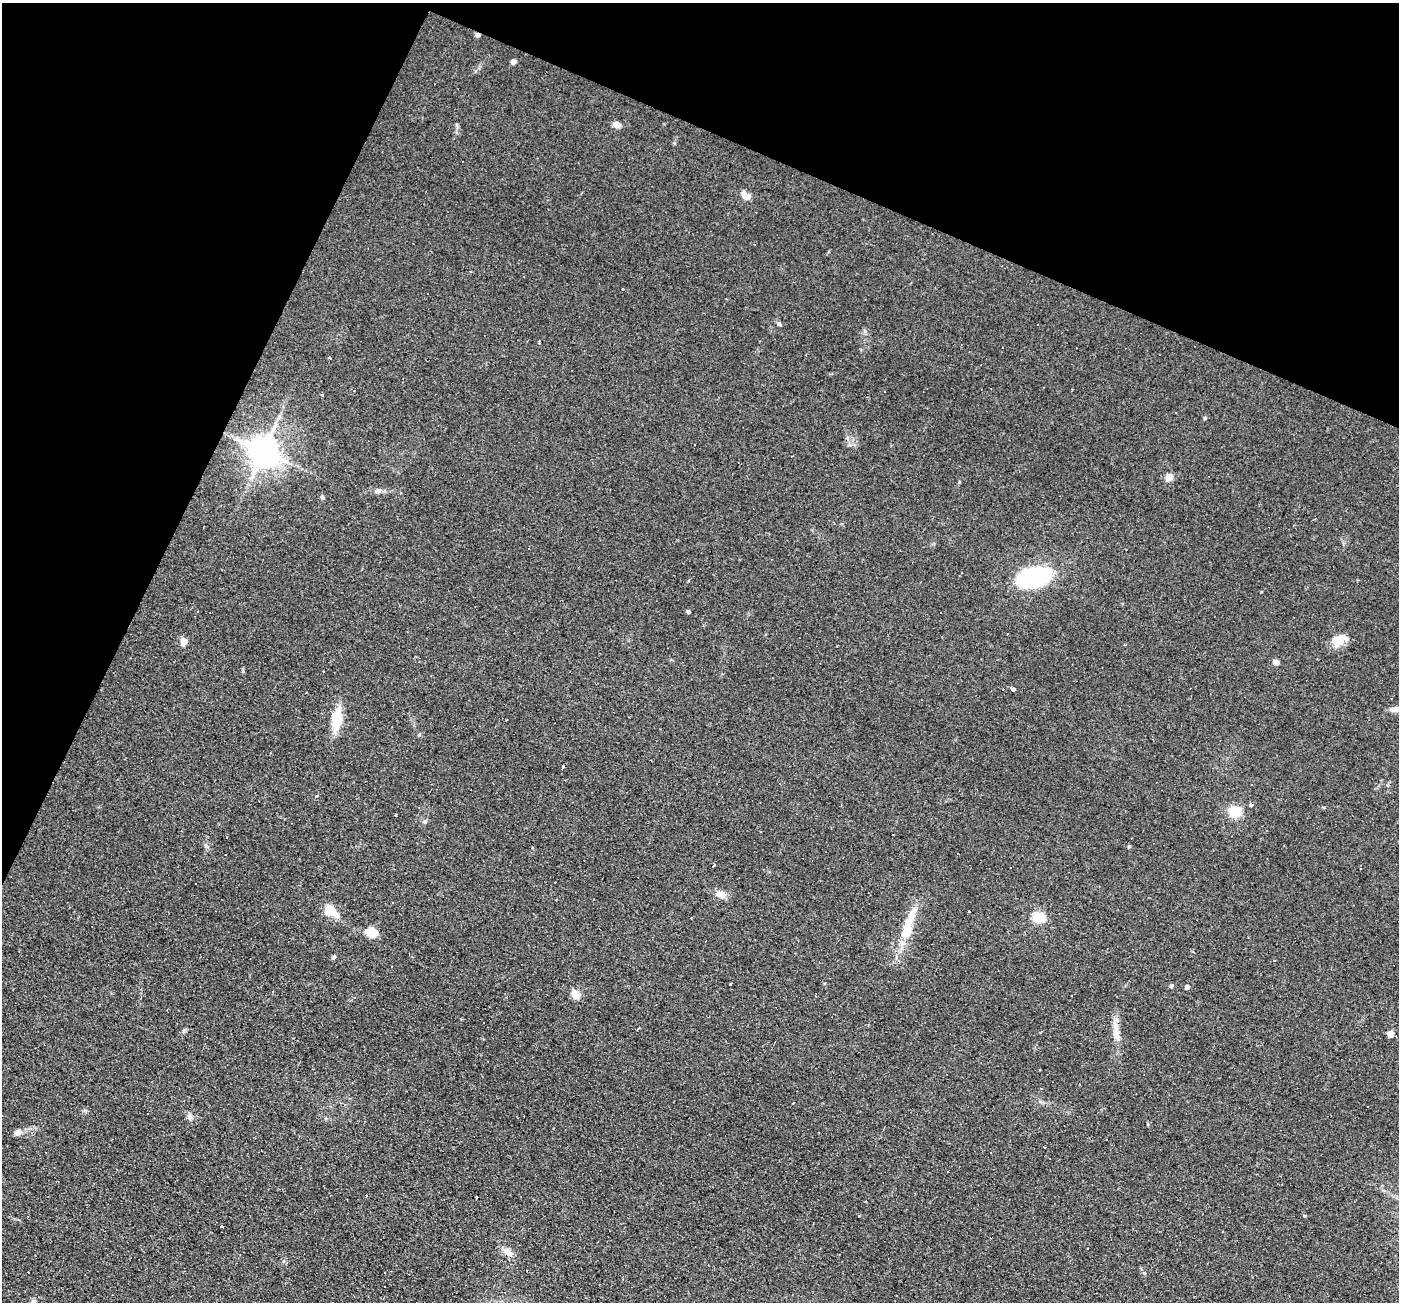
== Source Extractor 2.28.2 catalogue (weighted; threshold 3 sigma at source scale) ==
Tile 2 of 4 x 4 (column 2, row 1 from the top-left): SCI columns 1399-2795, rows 4168-5467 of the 5590 x 5602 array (HDU 1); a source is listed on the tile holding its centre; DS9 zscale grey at full resolution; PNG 1401 x 1304 px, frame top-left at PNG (2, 3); no overlay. Shown black and unused: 22% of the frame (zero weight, under 2 of 3 exposures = <1% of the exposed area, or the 3 px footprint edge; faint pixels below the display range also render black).
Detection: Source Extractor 2.28.2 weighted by HDU 2 'WHT'; one run over the whole footprint, this tile lists its part. Background 0.0814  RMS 0.0088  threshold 0.0394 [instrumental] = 3 sigma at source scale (4.5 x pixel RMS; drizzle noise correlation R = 1.50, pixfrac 1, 0.05/0.05 arcsec/px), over >= 5 px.
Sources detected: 70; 17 cosmic-ray / hot-pixel residue — not listed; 2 inside a brighter listed object's ellipse — not listed separately; the other 51 listed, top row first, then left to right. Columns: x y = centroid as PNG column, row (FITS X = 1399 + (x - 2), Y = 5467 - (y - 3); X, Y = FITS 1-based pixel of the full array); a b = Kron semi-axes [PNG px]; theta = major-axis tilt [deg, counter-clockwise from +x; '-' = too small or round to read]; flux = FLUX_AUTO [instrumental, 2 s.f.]
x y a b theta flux
513 61 4 4 - 4.7
616 125 9 7 -18 4.3
745 196 12 7 -48 6.2
623 289 3 2 - 0.88
779 324 5 5 - 1.4
539 342 3 2 - 1.3
1072 389 2 2 - 0.58
322 395 4 3 - 3.1
1205 418 5 4 - 1
264 451 9 8 - 1700
1169 477 5 5 - 22
379 491 7 4 -19 2
322 497 6 5 - 1.5
1034 577 33 19 16 96
688 612 4 3 - 2.1
183 642 9 7 80 5.7
1337 642 17 13 -16 11
1275 662 7 6 - 3.1
1013 689 3 3 - 20
1394 709 14 6 -1 4.7
337 718 18 9 80 32
563 767 4 3 - 2.7
316 796 4 3 - 1.9
1251 805 4 3 - 22
1235 812 6 5 - 100
425 822 6 5 - 1.5
226 837 3 2 - 0.78
713 865 3 3 - 3.9
196 884 3 3 - 1.6
721 894 14 9 -19 6.3
329 910 9 7 -29 28
969 912 3 3 - 1.8
1039 918 7 6 - 30
907 927 43 12 76 27
372 932 12 8 -13 14
334 957 7 4 40 1.5
1274 960 3 2 - 0.61
730 984 3 3 - 1.2
1171 986 5 4 - 1.8
1187 987 4 4 - 3.7
575 994 9 7 -45 9.8
1391 1034 5 5 - 14
1116 1035 21 9 -79 9.2
793 1103 3 2 - 0.67
189 1116 8 7 - 2.9
18 1132 10 7 23 3.9
477 1197 3 3 - 3.6
859 1216 3 2 - 1.3
1304 1216 3 3 - 4.1
221 1227 3 3 - 6.7
508 1252 14 9 -40 6.5
Overlapping masked pixels (flux is a lower limit): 1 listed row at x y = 1116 1035
Isophote crosses this tile's border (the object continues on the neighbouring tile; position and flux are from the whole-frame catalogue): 1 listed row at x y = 1394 709
Unlisted compact peaks at least as high as the median listed source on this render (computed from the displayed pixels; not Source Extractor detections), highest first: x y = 1129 846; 865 331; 206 846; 419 735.